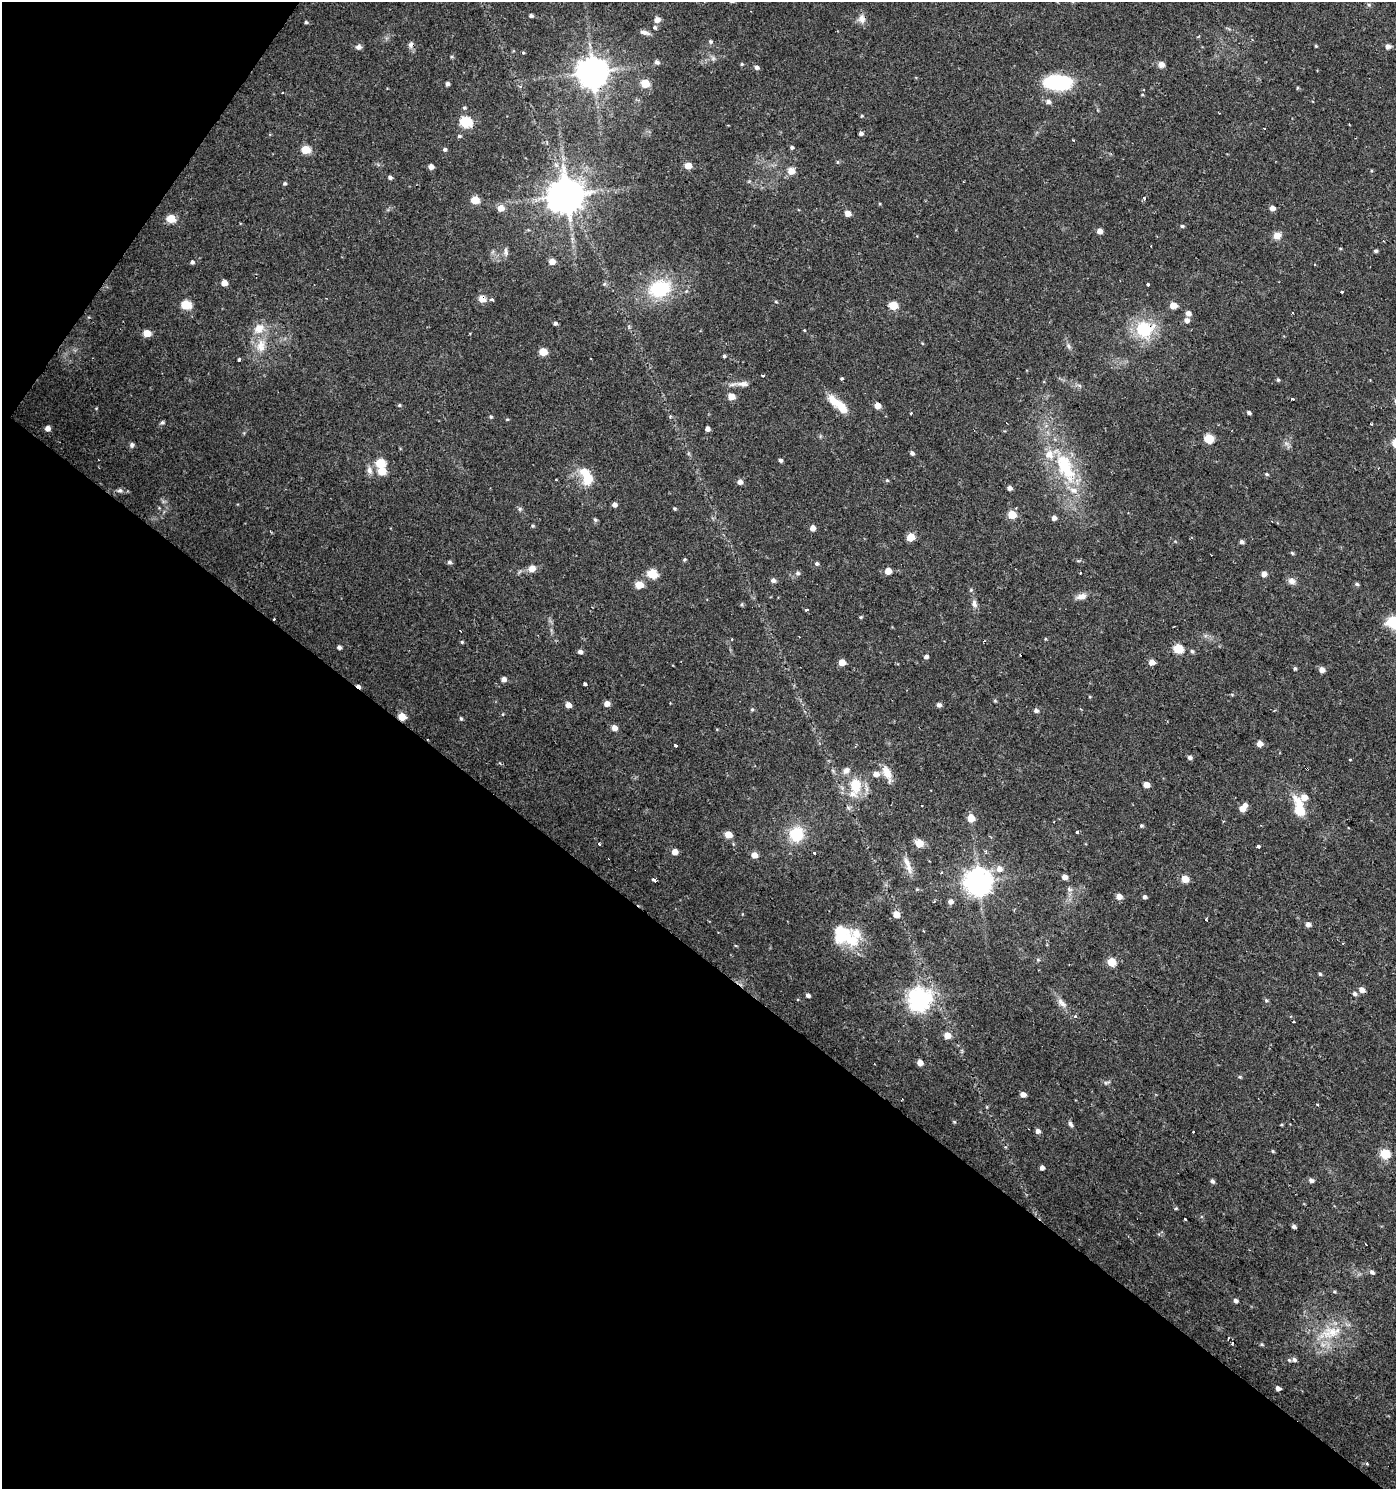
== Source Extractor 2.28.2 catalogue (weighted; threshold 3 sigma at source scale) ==
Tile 9 of 4 x 4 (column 1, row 3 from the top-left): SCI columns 176-1569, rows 1493-2979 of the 5999 x 5954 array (HDU 1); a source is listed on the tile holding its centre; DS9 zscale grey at full resolution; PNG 1398 x 1491 px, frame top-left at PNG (2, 2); no overlay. Shown black and unused: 39% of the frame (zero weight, under 2 of 3 exposures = <1% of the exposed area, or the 3 px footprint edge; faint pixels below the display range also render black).
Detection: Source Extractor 2.28.2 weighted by HDU 2 'WHT'; one run over the whole footprint, this tile lists its part. Background 0.0337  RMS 0.0035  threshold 0.0159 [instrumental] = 3 sigma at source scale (4.5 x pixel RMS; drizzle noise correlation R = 1.50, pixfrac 1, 0.0396/0.0396 arcsec/px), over >= 5 px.
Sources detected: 258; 1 inside a brighter object's white glare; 11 cosmic-ray / hot-pixel residue — not listed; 11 inside a brighter listed object's ellipse — not listed separately; the other 235 listed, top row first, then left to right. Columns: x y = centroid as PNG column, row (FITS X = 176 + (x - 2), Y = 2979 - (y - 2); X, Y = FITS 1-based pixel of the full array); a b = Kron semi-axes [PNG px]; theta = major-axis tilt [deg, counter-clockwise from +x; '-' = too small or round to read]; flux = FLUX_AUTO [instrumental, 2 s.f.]
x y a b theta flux
531 16 4 4 - 0.94
862 18 10 9 - 2.2
657 20 5 5 - 2.7
306 22 4 3 - 0.56
655 27 5 5 - 0.69
644 32 13 5 -13 1.5
711 41 5 5 - 0.7
411 45 9 7 74 1.3
1316 46 5 3 - 0.35
1388 46 5 5 - 1.6
358 47 8 6 26 1.2
523 53 4 4 - 0.43
713 58 6 6 - 0.88
657 62 6 5 - 1.1
742 64 4 4 - 0.39
1161 65 8 7 - 1.6
756 67 5 4 - 1.2
593 72 9 9 - 630
645 83 5 5 - 10
1058 83 26 13 -2 30
447 84 4 4 - 1
1298 88 4 4 - 0.4
1048 101 6 5 - 1.4
464 108 5 5 - 0.54
1219 113 3 2 - 0.26
862 116 4 3 - 0.37
466 122 6 5 - 27
861 133 5 4 - 1.1
459 136 5 4 - 0.58
792 147 4 4 - 0.74
445 149 5 5 - 0.73
306 150 5 5 - 12
837 162 6 4 -89 0.39
688 166 5 5 - 5.9
431 167 5 4 - 2.1
791 171 6 5 - 4.3
390 178 5 4 - 0.79
285 183 5 4 - 0.56
567 195 10 9 - 880
1145 198 3 3 - 1.9
475 200 5 5 - 8.1
501 208 5 5 - 4.5
1272 208 5 4 - 2.2
848 213 5 5 - 3
171 219 5 5 - 10
1182 226 4 4 - 0.55
1099 231 4 4 - 2.7
1277 236 8 7 - 3.1
1340 248 5 3 - 0.33
506 251 12 5 -81 1.1
1376 251 4 4 - 0.66
552 261 5 5 - 3.6
192 262 5 4 - 0.79
1315 264 3 2 - 0.36
224 283 5 5 - 3.4
604 284 5 5 - 0.58
1147 285 3 3 - 1.1
659 288 32 23 17 19
1341 292 3 3 - 2.2
482 299 5 5 - 5.7
491 300 3 3 - 3.3
776 302 4 4 - 0.38
186 305 6 5 - 16
893 305 5 5 - 13
1173 305 5 5 - 4.6
1188 313 5 5 - 1.9
1187 320 6 5 - 1.6
555 323 5 4 - 0.78
1144 329 22 20 3 16
805 330 3 3 - 2.1
147 333 5 5 - 6.3
261 346 20 12 86 6.1
1068 346 8 5 -69 0.92
543 352 5 5 - 8.7
724 356 4 4 - 0.57
239 360 3 3 - 1.1
762 376 3 2 - 0.52
841 379 3 3 - 2
1278 380 5 4 - 0.51
743 384 15 7 -3 2.2
731 396 5 5 - 5
1292 399 4 3 - 1.7
838 404 30 9 -42 7.7
399 405 5 4 - 0.46
877 406 5 4 - 3.5
911 413 3 2 - 0.33
1249 413 5 4 - 0.74
491 417 4 4 - 0.52
507 419 5 3 - 0.32
162 422 6 5 - 0.61
1371 424 3 2 - 0.29
47 428 5 4 - 2.6
707 429 4 4 - 1.6
1209 439 5 5 - 16
132 445 7 6 - 0.82
912 453 5 4 - 0.89
780 460 5 4 - 0.8
380 463 6 5 - 13
1065 467 49 21 -64 26
370 470 10 8 -84 1.8
382 471 6 5 - 7.5
1267 474 5 4 - 0.48
586 476 23 13 -67 8.9
887 480 5 4 - 0.47
740 482 5 5 - 1.9
1009 488 4 4 - 1.7
120 490 7 6 - 0.88
614 504 5 5 - 1.5
674 508 4 4 - 0.44
520 509 6 5 - 0.67
1012 515 5 5 - 11
1054 518 4 4 - 1.7
595 520 7 4 -62 0.64
532 526 5 4 - 0.48
813 528 5 5 - 2.5
911 537 5 5 - 7.9
1241 542 5 4 - 1.1
1292 553 5 4 - 0.48
684 559 4 4 - 0.48
449 562 5 5 - 0.82
817 564 5 4 - 0.7
532 568 8 7 - 2.9
888 571 5 5 - 4.8
798 573 6 6 - 0.85
652 574 6 5 - 16
1264 574 4 4 - 2.4
773 580 5 5 - 1.2
1292 581 10 8 -29 1.8
1357 584 6 4 -17 0.62
639 585 5 5 - 8
1081 596 13 8 12 2.3
742 604 5 3 - 0.41
974 604 11 7 -74 1.5
807 610 5 3 - 0.57
861 617 4 4 - 0.41
1395 623 13 9 -19 13
1045 639 5 3 - 0.32
462 642 4 4 - 0.42
339 647 4 4 - 1.1
1178 649 6 5 - 16
1192 651 6 4 -71 0.64
580 652 5 4 - 1.5
1020 655 2 2 - 0.28
926 657 5 4 - 1.2
842 662 5 4 - 4.9
1152 662 5 4 - 3.5
1295 668 4 4 - 0.58
1322 670 5 5 - 2.4
503 679 5 4 - 2.1
585 684 4 3 - 1.2
995 701 6 3 -19 0.38
607 704 5 4 - 2.9
568 705 5 4 - 2.8
939 705 5 4 - 1.3
752 709 5 4 - 0.47
1036 710 5 4 - 1
503 714 4 3 - 0.31
402 716 5 5 - 7.3
461 719 5 4 - 0.54
614 728 5 4 - 3
1260 744 5 5 - 3.2
676 745 3 3 - 1.7
1190 757 5 4 - 1.1
1350 760 3 3 - 0.86
1307 769 3 2 - 0.57
887 772 18 11 -63 4.4
855 785 20 13 -81 9.2
1146 785 5 4 - 3.6
1242 808 5 5 - 3.6
1299 809 23 10 -76 10
971 818 5 5 - 6.8
1054 822 3 2 - 0.3
1141 825 5 4 - 0.59
1077 832 3 3 - 2.9
728 834 5 5 - 5.4
796 834 16 15 - 12
919 843 7 6 - 4.8
599 844 3 3 - 1.6
1258 846 3 3 - 5.7
985 851 5 4 - 0.47
675 852 5 4 - 3.1
754 855 5 5 - 3.1
908 865 28 6 -71 3.5
999 869 6 6 - 2.6
941 872 3 3 - 0.37
1064 877 5 4 - 2.4
1185 879 5 5 - 6.1
654 880 5 3 - 2.5
978 881 8 8 - 450
1070 889 9 5 -20 0.94
1119 896 5 5 - 3.4
1145 897 4 4 - 0.96
950 901 5 4 - 1.9
896 915 5 5 - 4.1
1205 919 3 3 - 1.3
1308 924 5 4 - 1.8
840 936 33 18 -21 13
1038 960 6 4 -19 0.43
1111 962 5 5 - 11
1320 974 4 4 - 0.53
1362 990 5 5 - 2.8
1355 994 5 5 - 1
808 995 4 4 - 1.1
919 999 8 7 - 290
1266 1000 6 5 - 0.6
1062 1003 17 8 -41 2.4
1075 1016 5 4 - 0.88
947 1035 5 5 - 4.7
920 1063 5 4 - 2.9
1240 1077 5 4 - 0.48
1106 1083 9 5 14 0.76
1023 1094 5 4 - 2.7
1317 1105 3 3 - 1.6
954 1122 5 4 - 0.38
1070 1124 8 5 -63 0.92
1281 1125 5 3 - 0.3
1038 1131 5 5 - 1.4
1273 1151 5 4 - 0.39
1385 1154 5 5 - 20
1042 1168 4 4 - 1.6
1311 1180 6 5 - 1.1
1212 1181 5 4 - 0.91
1176 1208 4 4 - 0.4
1185 1219 3 3 - 0.72
1294 1226 4 4 - 0.93
1366 1244 2 2 - 0.39
1372 1272 6 5 - 0.97
1334 1291 5 3 - 0.39
1235 1300 5 4 - 1.2
1331 1332 33 15 17 11
1232 1342 3 3 - 0.78
1262 1344 5 4 - 0.45
1294 1360 7 6 - 1.3
1278 1388 4 4 - 1.9
1367 1464 3 3 - 1.3
Overlapping masked pixels (flux is a lower limit): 6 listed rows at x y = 411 45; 593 72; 482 299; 1144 329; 402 716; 1307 769
Isophote crosses this tile's border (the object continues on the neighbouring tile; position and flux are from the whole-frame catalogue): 1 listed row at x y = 1395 623